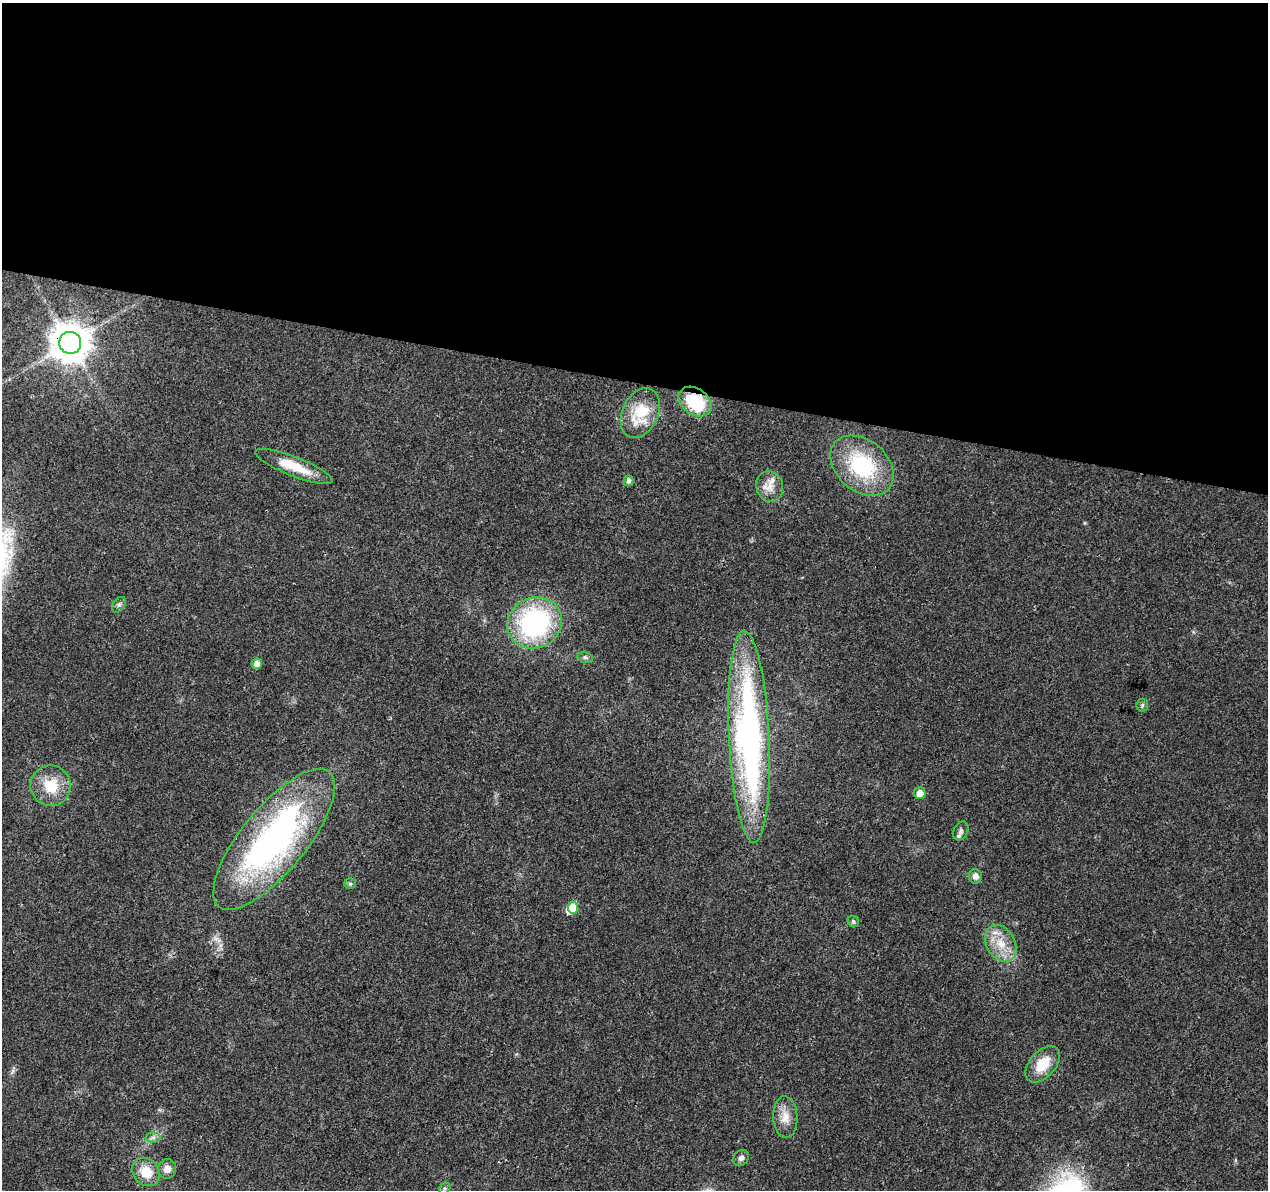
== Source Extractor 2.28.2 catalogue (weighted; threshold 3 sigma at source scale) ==
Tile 3 of 4 x 4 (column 3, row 1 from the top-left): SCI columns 2531-3796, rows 3791-4978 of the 5076 x 5262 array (HDU 1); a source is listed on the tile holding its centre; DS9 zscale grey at full resolution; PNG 1270 x 1192 px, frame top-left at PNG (2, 3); each listed source drawn as its Kron ellipse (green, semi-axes under 4 px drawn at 4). Shown black and unused: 32% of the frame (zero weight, under 3 of 4 exposures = <1% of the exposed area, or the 3 px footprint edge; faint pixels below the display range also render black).
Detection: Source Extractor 2.28.2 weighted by HDU 2 'WHT'; one run over the whole footprint, this tile lists its part. Background 0.0223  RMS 0.003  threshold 0.0135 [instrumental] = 3 sigma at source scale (4.5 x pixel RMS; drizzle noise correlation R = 1.50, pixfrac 1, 0.0396/0.0396 arcsec/px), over >= 5 px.
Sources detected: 32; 1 inside a brighter object's white glare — neither listed nor drawn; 2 inside a brighter listed object's ellipse — not listed separately; the other 29 listed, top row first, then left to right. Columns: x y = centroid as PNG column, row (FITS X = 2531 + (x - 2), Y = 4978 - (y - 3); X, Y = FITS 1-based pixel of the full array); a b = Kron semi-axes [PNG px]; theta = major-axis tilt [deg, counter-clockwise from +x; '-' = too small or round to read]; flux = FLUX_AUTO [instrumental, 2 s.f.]
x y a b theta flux
70 343 11 11 - 850
695 402 18 13 -34 16
640 413 26 18 65 12
294 466 41 9 -21 8.6
862 466 35 25 -40 25
629 481 5 5 - 1.3
770 486 15 13 -74 3.7
119 605 9 5 53 0.82
535 623 28 25 25 48
585 657 8 5 -17 0.63
257 664 5 5 - 2
1142 705 6 5 - 0.57
749 737 106 20 -87 110
51 786 20 20 - 8.8
920 793 6 5 - 2.7
961 831 10 7 64 0.97
274 839 87 32 51 110
975 876 7 6 - 1.6
350 884 6 5 - 0.53
573 908 6 5 - 6.1
853 922 6 5 - 0.68
1001 943 20 14 -60 6.5
1043 1064 21 13 48 7.3
785 1117 21 12 -87 4
153 1137 7 5 1 0.88
741 1158 8 7 - 1.2
167 1169 9 9 - 2.3
146 1172 15 13 -48 5.9
445 1188 6 5 - 0.59
Overlapping masked pixels (flux is a lower limit): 2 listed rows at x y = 70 343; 695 402